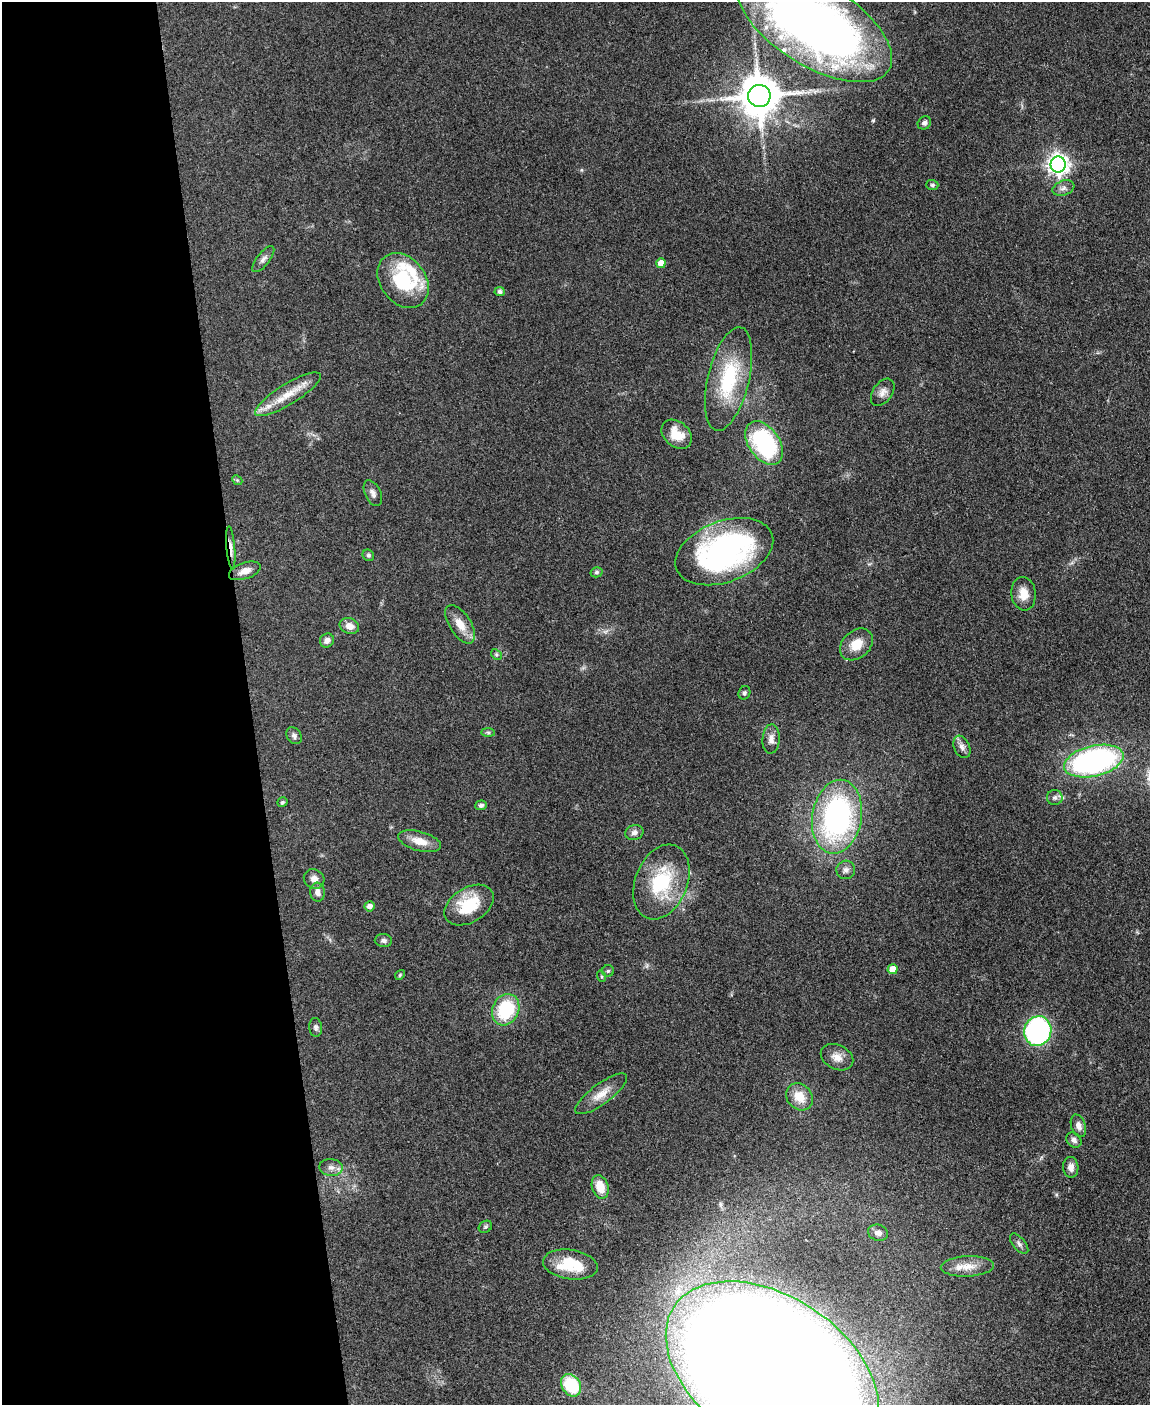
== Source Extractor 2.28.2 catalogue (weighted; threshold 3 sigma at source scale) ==
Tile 5 of 4 x 3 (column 1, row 2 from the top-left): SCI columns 1-1148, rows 1640-3042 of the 4594 x 4573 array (HDU 1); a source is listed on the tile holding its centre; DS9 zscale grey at full resolution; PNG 1152 x 1407 px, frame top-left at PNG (2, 2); each listed source drawn as its Kron ellipse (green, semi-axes under 4 px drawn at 4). Shown black and unused: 22% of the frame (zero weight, under 3 of 4 exposures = <1% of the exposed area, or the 3 px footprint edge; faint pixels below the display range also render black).
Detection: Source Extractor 2.28.2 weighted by HDU 2 'WHT'; one run over the whole footprint, this tile lists its part. Background 0.107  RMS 0.0063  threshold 0.0282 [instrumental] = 3 sigma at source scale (4.5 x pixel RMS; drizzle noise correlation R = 1.50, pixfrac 1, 0.05/0.05 arcsec/px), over >= 5 px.
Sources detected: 74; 5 inside a brighter listed object's ellipse — not listed separately; the other 69 listed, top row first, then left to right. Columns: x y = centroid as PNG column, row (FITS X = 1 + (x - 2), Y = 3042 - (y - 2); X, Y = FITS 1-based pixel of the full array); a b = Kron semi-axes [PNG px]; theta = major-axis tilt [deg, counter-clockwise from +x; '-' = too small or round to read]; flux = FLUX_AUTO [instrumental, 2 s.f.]
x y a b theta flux
815 25 87 41 -32 540
759 96 11 11 - 2300
924 123 7 6 - 1.7
1058 165 8 7 - 380
932 185 6 5 - 1.2
1063 188 11 7 20 2.9
263 259 16 6 52 2.8
661 263 5 4 - 7.7
403 280 30 22 -53 41
500 291 5 4 - 1.9
729 379 53 20 76 46
883 392 15 9 55 4.3
288 394 38 10 32 15
677 434 17 12 -41 13
764 443 24 15 -55 74
237 480 5 4 - 0.79
373 493 14 7 -64 3
231 547 21 4 -85 3.8
724 552 51 30 20 160
368 555 6 5 - 1.1
245 571 16 8 19 5.1
596 572 6 5 - 1.3
1023 594 17 12 -83 8.1
460 624 22 10 -58 8.8
349 626 10 7 -19 5.3
327 640 7 6 - 3.1
856 644 18 13 42 11
496 654 6 4 -46 1.1
744 693 7 5 65 1.3
488 732 7 4 -1 1.1
294 736 9 7 -54 2
771 739 14 8 87 4.3
962 747 12 7 -66 3.3
1094 761 30 15 13 150
1055 798 8 7 - 2
282 802 5 4 - 0.99
481 805 6 5 - 1.6
837 817 37 24 80 140
634 832 9 7 17 2.5
419 841 22 9 -15 8.8
846 870 9 9 - 2.7
314 879 10 9 - 4.1
661 882 39 26 68 42
318 892 9 7 -83 3.5
469 905 27 17 31 24
369 906 5 5 - 3.8
383 941 8 6 -3 2.1
893 969 5 5 - 8.7
608 971 6 6 - 1.2
400 975 5 4 - 0.85
601 976 6 3 -72 0.79
506 1010 16 13 64 37
316 1027 9 6 -84 1.9
1038 1031 15 13 71 110
837 1057 17 12 -26 6.1
601 1094 31 10 36 9.2
799 1097 14 12 -47 11
1078 1126 11 7 -71 3.5
1074 1140 8 6 -43 2.4
331 1167 12 8 -5 3.6
1071 1167 10 7 -86 3.6
600 1187 12 8 -72 11
485 1227 7 5 32 1.2
878 1233 10 8 -15 3.5
1019 1244 12 6 -50 2.2
570 1264 27 14 -8 24
967 1266 27 10 3 8.6
772 1371 118 74 -34 4100
571 1385 12 9 -55 30
Overlapping masked pixels (flux is a lower limit): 2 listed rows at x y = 815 25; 231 547
Isophote crosses this tile's border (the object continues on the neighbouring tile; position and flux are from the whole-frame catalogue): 2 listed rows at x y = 815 25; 772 1371